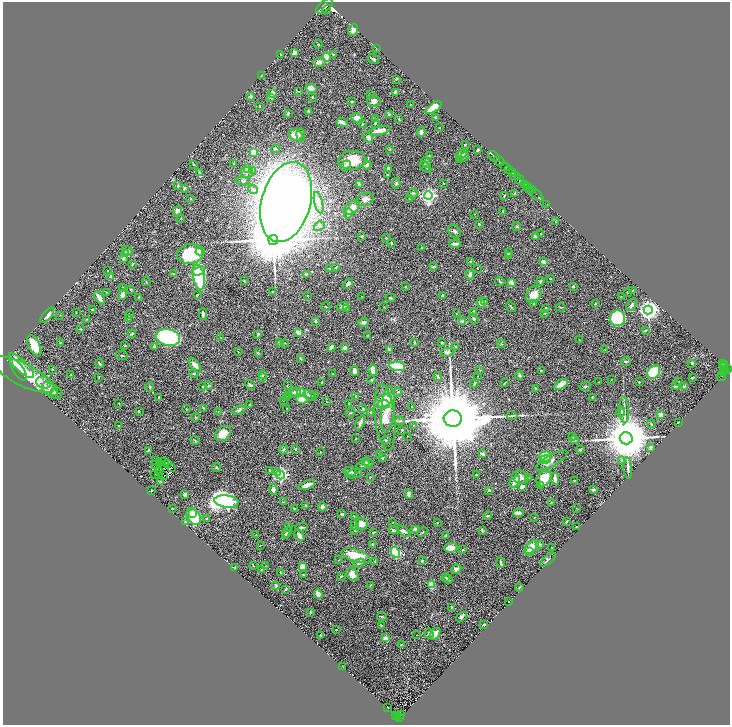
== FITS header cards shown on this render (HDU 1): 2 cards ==
NAXIS1  =                 1455
NAXIS2  =                 1446

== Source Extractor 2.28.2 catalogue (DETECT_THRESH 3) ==
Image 1455 x 1446 px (HDU 1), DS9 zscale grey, zoomed out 1/2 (1 PNG px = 2 x 2 image px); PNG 732 x 727 px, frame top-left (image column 2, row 1446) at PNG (3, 2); each listed source drawn as its Kron ellipse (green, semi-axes under 4 px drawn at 4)
Background 0.883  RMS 0.026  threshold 0.0789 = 3 sigma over >= 5 px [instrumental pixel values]
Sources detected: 487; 26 cannot appear on this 1/2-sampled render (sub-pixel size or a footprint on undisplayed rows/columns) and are neither listed nor drawn; the other 461 listed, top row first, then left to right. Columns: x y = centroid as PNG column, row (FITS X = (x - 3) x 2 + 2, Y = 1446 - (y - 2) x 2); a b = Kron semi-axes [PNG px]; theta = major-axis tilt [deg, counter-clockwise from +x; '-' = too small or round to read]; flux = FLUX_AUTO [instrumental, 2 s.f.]
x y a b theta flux
325 6 10 5 40 5400
327 9 5 1 - 370
353 30 6 4 67 20
318 44 4 2 - 2.9
376 48 4 2 - 2.3
295 53 4 3 - 25
281 54 2 1 - 1.5
334 54 3 2 - 5.6
326 57 4 3 - 34
373 59 6 3 -34 8.9
319 62 6 4 5 29
261 76 3 2 - 2.2
396 79 3 2 - 4.1
311 88 6 4 -13 41
299 91 3 2 - 2.1
396 92 4 3 - 10
273 93 3 2 - 64
371 95 2 2 - 2
251 96 2 2 - 43
270 97 4 3 - 10
312 97 2 2 - 5.9
374 101 7 6 - 24
352 102 2 2 - 4.3
411 105 2 2 - 4.3
259 106 2 2 - 2.8
434 108 9 4 34 150
308 111 2 2 - 9.4
288 114 3 2 - 6.4
389 115 3 3 - 12
436 117 3 3 - 7.7
357 118 6 4 -25 43
375 119 3 3 - 4.4
399 119 4 3 - 4.5
342 122 6 3 -21 22
375 123 2 2 - 5.4
362 124 3 2 - 2.8
440 128 2 2 - 2.4
380 131 11 4 12 54
421 132 5 3 - 19
296 135 7 5 -22 91
301 135 7 4 -88 15
368 138 6 4 -47 15
465 145 2 2 - 4.2
275 149 4 2 - 5.5
390 149 2 2 - 2.7
478 150 3 2 - 7.4
253 152 4 3 - 68
462 154 6 3 23 18
429 155 3 2 - 3.2
464 157 5 3 - 10
494 157 7 2 -44 1000
352 160 13 9 5 110
460 160 4 2 - 3.2
499 161 6 2 -35 1100
426 162 5 4 - 9
193 164 3 2 - 3.4
233 164 2 2 - 10
367 165 5 3 - 14
346 166 6 3 55 13
426 167 7 2 -45 4.4
505 167 5 2 - 250
388 168 3 2 - 9.2
248 169 3 3 - 37
508 169 3 1 - 330
253 171 4 3 - 7.1
199 172 3 3 - 5.4
247 172 6 5 - 15
512 173 4 1 - 250
388 175 2 2 - 3.4
515 176 6 2 -26 340
519 180 5 2 - 2100
243 181 7 3 -6 7.7
396 183 5 4 - 7.5
443 183 2 2 - 2.9
525 184 3 2 - 380
360 185 4 3 - 16
178 186 2 2 - 11
527 187 2 2 - 750
529 188 2 1 - 220
184 189 3 2 - 6.6
253 190 5 4 - 12
532 191 3 1 - 130
413 193 5 4 - 8
515 193 4 2 - 5
535 193 10 1 -45 200
428 196 4 4 - 1300
504 196 2 2 - 5.4
409 198 2 2 - 3
190 199 3 2 - 4.2
365 199 9 6 18 24
286 202 41 24 74 11000
319 203 11 4 -76 23
547 204 2 1 - 17
352 208 9 5 40 34
177 211 5 3 - 24
503 211 2 1 - 2.5
348 214 5 3 - 7.6
475 214 2 2 - 1.4
181 219 2 2 - 2.2
556 221 3 2 - 2.3
479 224 3 2 - 5
319 226 6 4 33 12
517 227 4 3 - 6.2
455 231 7 5 -51 13
541 234 2 2 - 4.8
535 236 3 2 - 15
362 237 3 2 - 7.9
386 238 3 2 - 3
273 240 5 5 - 45000
391 243 3 2 - 5.1
455 244 6 3 3 17
422 248 2 2 - 5
127 250 6 2 -24 5.4
200 251 4 4 - 35
508 252 3 2 - 6.7
126 253 4 3 - 40
190 254 13 10 9 250
508 255 3 3 - 12
123 258 3 3 - 9.2
470 261 4 3 - 5
543 262 3 3 - 20
132 264 4 2 - 5.5
336 267 4 3 - 6.2
434 267 4 2 - 8.2
330 268 3 2 - 4.3
477 268 2 2 - 2
108 271 2 1 - 1.9
198 271 7 3 16 190
173 274 3 3 - 4.9
306 274 3 2 - 9.9
470 275 4 3 - 20
111 277 3 2 - 14
199 277 13 5 -79 780
550 278 2 2 - 3.5
244 281 4 2 - 2.8
500 281 5 3 - 5.8
146 282 4 2 - 4.1
511 282 2 2 - 63
540 282 4 3 - 5
348 284 6 4 43 18
123 287 3 2 - 2.3
405 287 3 2 - 2.5
573 287 3 2 - 6.1
131 290 4 3 - 3.9
633 291 2 2 - 3.3
272 292 3 2 - 2.6
627 292 2 2 - 2
107 293 3 2 - 2.6
123 295 5 3 - 29
197 295 3 2 - 5.1
443 295 3 3 - 10
534 295 9 7 55 59
307 296 3 2 - 2.8
621 296 2 1 - 1.6
139 297 3 2 - 3.1
361 297 3 2 - 1.8
99 298 7 3 -56 25
390 298 5 3 - 5.4
485 302 3 3 - 4.1
481 303 5 3 - 31
533 304 2 2 - 6.9
595 304 3 2 - 5.3
632 305 7 3 54 13
343 306 6 3 14 18
326 307 4 3 - 4.9
384 307 2 1 - 1.3
511 307 5 2 - 6.2
561 307 5 2 - 3.3
546 308 2 2 - 4.7
347 309 3 2 - 2.6
92 310 3 2 - 5
648 310 4 4 - 3200
76 313 3 2 - 1.5
474 313 3 3 - 27
545 313 3 3 - 5.2
129 314 3 2 - 8.7
203 314 6 2 89 9.2
456 314 2 2 - 1.8
47 315 9 3 50 24
60 315 2 2 - 1.6
618 318 8 7 - 310
129 319 2 2 - 3.3
474 319 5 3 - 6.3
87 320 3 2 - 2.3
315 321 2 2 - 19
363 322 5 3 - 12
463 322 3 3 - 18
81 329 2 2 - 2.6
645 330 4 3 - 4
298 332 3 3 - 37
132 334 4 2 - 5.4
258 334 4 3 - 6.8
367 335 3 2 - 2.3
168 337 12 8 -12 860
221 338 2 1 - 1.6
579 340 2 2 - 1.6
414 342 3 2 - 5.7
61 343 3 2 - 4.4
279 343 3 2 - 4.3
285 343 3 2 - 3
442 343 3 2 - 3.2
501 344 4 2 - 2.9
34 346 11 5 -63 88
125 346 3 2 - 5.5
154 347 3 3 - 6.9
331 347 4 3 - 18
456 347 3 3 - 4.5
345 348 3 2 - 42
389 349 4 3 - 12
605 349 2 2 - 1.9
238 352 2 2 - 2.5
447 352 7 4 7 15
258 353 3 2 - 9.2
122 355 6 3 -18 5.9
300 358 3 2 - 6.4
626 361 5 3 - 7
722 363 3 2 - 180
100 364 5 1 - 5.7
692 364 4 3 - 4
195 365 9 3 -54 37
724 365 2 1 - 77
21 366 17 6 -43 67
397 366 8 4 -11 200
724 367 2 1 - 46
52 369 3 2 - 3.1
727 369 4 2 - 410
18 370 12 5 -55 120
373 370 5 3 - 33
480 370 2 2 - 1.8
541 370 2 2 - 5.6
355 371 5 3 - 29
725 371 3 2 - 110
654 372 7 5 48 390
194 373 5 3 - 5.2
723 373 3 1 - 81
333 374 3 2 - 2.7
23 375 34 11 -27 240
71 375 3 3 - 3.7
263 375 4 3 - 8.9
519 375 4 3 - 11
478 376 2 2 - 2.1
722 376 5 1 - 27
99 377 2 2 - 2.6
263 377 3 3 - 3.5
438 377 4 3 - 6.5
692 378 2 2 - 5.4
611 379 2 2 - 1.8
372 380 2 2 - 6.2
322 382 3 2 - 3.1
598 382 2 2 - 2
639 382 2 2 - 2.2
679 382 2 2 - 3.1
44 383 8 6 -17 24
474 383 4 2 - 6.6
505 383 4 2 - 3.6
561 384 7 3 32 83
250 385 5 3 - 10
209 386 4 2 - 3.5
287 386 3 2 - 2.9
585 386 6 3 14 6.4
675 386 3 2 - 10
150 387 4 3 - 6.1
203 387 2 1 - 2.7
684 387 4 3 - 11
536 389 3 2 - 15
52 390 11 6 -32 40
295 392 6 4 20 14
301 392 4 4 - 160
397 392 5 2 - 3.6
54 393 4 3 - 6.8
310 395 7 4 -36 14
315 395 3 2 - 2.8
289 396 3 2 - 2.8
356 396 2 2 - 14
159 397 3 2 - 6.9
287 397 3 2 - 5.9
592 397 2 2 - 3.4
302 399 6 4 5 49
283 400 3 2 - 4
383 401 9 6 21 73
327 402 3 2 - 2.1
119 403 3 2 - 2.2
349 403 2 2 - 6.6
384 404 5 4 - 76
250 405 3 2 - 2.5
412 406 2 1 - 2.6
204 408 4 2 - 4.5
287 408 2 2 - 2.6
187 409 2 2 - 2.1
363 409 4 3 - 5.8
388 409 23 7 85 71
239 410 7 4 19 12
624 410 13 3 -87 18
139 411 2 2 - 5.9
218 411 3 2 - 2.5
370 412 3 3 - 3.2
621 412 5 3 - 8.1
350 413 5 2 - 2.8
661 415 2 2 - 79
512 416 6 2 -11 5.1
195 417 4 2 - 3.6
385 418 33 10 -84 100
453 419 9 8 - 99000
400 421 5 3 - 5.6
678 422 3 2 - 2.3
360 423 7 3 68 19
651 424 4 3 - 6.1
119 426 3 2 - 2.7
414 426 2 2 - 2.6
402 430 3 3 - 3.6
223 433 9 6 34 86
407 436 2 1 - 1.1
573 437 3 2 - 3.5
626 438 6 6 - 34000
356 439 3 2 - 2
195 440 4 2 - 3.9
386 440 4 3 - 5.1
575 440 3 3 - 5.7
651 447 4 2 - 9.5
284 449 5 2 - 6
296 449 2 2 - 3
580 449 4 2 - 5.5
148 451 3 2 - 4.9
321 452 2 2 - 1.9
379 454 2 2 - 2.2
483 454 4 3 - 18
545 456 7 5 5 170
383 458 3 2 - 4.8
545 459 5 4 - 81
156 460 2 1 - 3.9
552 460 17 5 29 29
622 460 3 2 - 3
165 461 2 1 - 1.9
162 462 3 1 - 1.7
366 462 3 2 - 3.2
160 463 2 1 - 3.1
368 463 4 4 - 7.9
156 464 3 1 - 0.41
168 464 2 1 - 0.96
365 465 9 3 16 14
171 467 3 1 - 5.1
216 468 4 3 - 4.9
628 468 11 3 -85 11
269 470 3 2 - 2.7
350 471 6 3 -8 27
159 472 2 1 - 3.2
277 472 3 2 - 28
154 474 2 2 - 5.3
158 474 2 1 - 0.93
354 474 8 2 12 6.6
164 475 2 1 - 4.7
280 475 4 4 - 860
477 475 3 2 - 4.3
370 477 3 2 - 3.2
520 477 8 6 -26 23
528 477 3 2 - 1.9
544 478 8 6 48 92
555 479 6 3 -82 23
515 481 7 3 55 43
574 481 2 2 - 4
161 482 2 2 - 20
307 485 8 3 20 42
540 485 2 2 - 28
522 487 4 3 - 15
273 489 5 4 - 17
489 490 3 3 - 7.3
593 490 3 2 - 6.8
152 491 2 2 - 2.2
185 494 3 2 - 30
409 494 4 3 - 15
227 501 12 6 -8 1400
284 502 4 2 - 3.1
551 502 3 2 - 2.5
305 506 3 2 - 4.2
322 507 4 4 - 22
172 508 2 2 - 2.3
577 508 2 1 - 1.9
295 509 4 2 - 6.2
193 513 4 3 - 35
518 513 5 3 - 18
342 514 2 2 - 13
194 516 9 6 -56 250
354 516 3 2 - 2.9
487 516 4 2 - 5.4
534 517 2 1 - 1.9
206 518 3 2 - 4.2
566 521 2 2 - 5.1
185 522 3 2 - 3
393 523 2 1 - 1.3
437 523 2 2 - 3
362 524 6 6 - 37
288 526 3 2 - 7.5
355 526 3 2 - 4.1
302 527 6 3 2 9.2
576 527 2 2 - 2.8
394 530 4 3 - 10
415 530 4 3 - 23
482 530 4 2 - 5.7
355 531 2 2 - 5.5
403 531 8 3 -33 17
287 532 5 3 - 9.1
373 532 3 2 - 3.1
422 532 5 2 - 3.9
285 534 3 3 - 6.4
256 535 2 2 - 1.4
299 535 6 3 -58 29
445 535 2 1 - 2.7
373 544 3 3 - 12
540 544 3 3 - 6.3
260 546 2 1 - 1.7
531 547 8 4 43 66
451 548 7 4 5 54
552 548 2 2 - 2.4
462 550 3 2 - 3.8
530 551 4 3 - 11
395 552 5 4 - 280
356 556 15 6 -17 140
339 560 3 2 - 2.4
548 560 9 3 40 9.1
422 561 3 3 - 6.8
375 562 3 3 - 3.5
359 563 6 3 23 9.4
501 563 5 2 - 6.5
253 565 2 2 - 3.4
265 566 3 2 - 2.8
302 566 4 3 - 23
235 568 3 2 - 5.5
456 569 5 4 - 16
262 570 3 2 - 8.1
281 573 3 3 - 3.9
304 575 3 2 - 6.5
352 575 7 5 -50 37
341 576 3 2 - 2.8
446 578 4 3 - 3.7
448 579 5 3 - 7.8
370 585 3 2 - 2.8
431 585 4 3 - 52
276 586 4 3 - 7.1
519 587 4 3 - 4.1
286 589 3 2 - 5.1
318 594 5 3 - 44
509 602 2 1 - 1.9
451 607 2 2 - 7.1
310 612 3 2 - 3.5
382 617 5 2 - 4.9
461 617 6 3 37 12
484 624 3 2 - 6.2
382 625 4 3 - 5
336 630 2 1 - 2.1
429 634 5 3 - 8.8
435 634 6 4 57 56
417 635 2 1 - 1.2
320 636 4 2 - 2.4
385 638 2 2 - 76
401 645 3 2 - 6.6
343 667 3 2 - 1.7
388 708 2 1 - 1.3
396 715 3 1 - 33
401 715 3 1 - 4
398 716 2 1 - 60
399 717 2 1 - 48
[26 sub-pixel or undisplayed-footprint detections neither listed nor drawn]